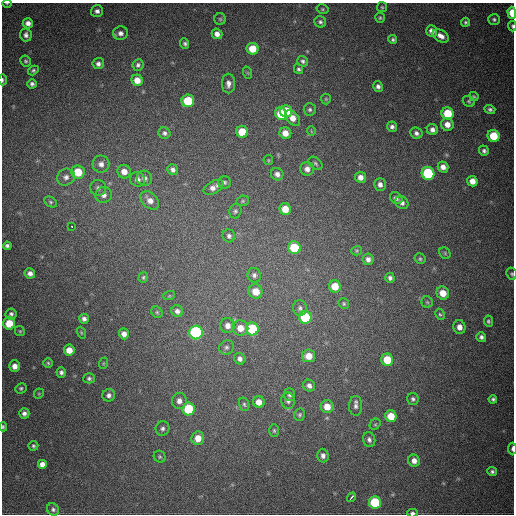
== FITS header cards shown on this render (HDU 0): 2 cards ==
NAXIS1  =                  512
NAXIS2  =                  512

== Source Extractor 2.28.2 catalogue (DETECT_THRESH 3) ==
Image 512 x 512 px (HDU 0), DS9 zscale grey, 1 PNG px = 1 image px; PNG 516 x 516 px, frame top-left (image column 1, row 512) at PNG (2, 3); each listed source drawn as its Kron ellipse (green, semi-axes under 4 px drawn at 4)
Background 750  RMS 21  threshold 64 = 3 sigma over >= 5 px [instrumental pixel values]
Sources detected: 160; all 160 listed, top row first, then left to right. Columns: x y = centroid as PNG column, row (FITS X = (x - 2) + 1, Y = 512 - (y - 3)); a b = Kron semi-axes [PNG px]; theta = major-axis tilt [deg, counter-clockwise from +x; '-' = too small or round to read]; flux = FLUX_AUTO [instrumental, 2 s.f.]
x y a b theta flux
7 3 5 3 - 1400
382 7 5 5 - 1900
322 9 6 4 -15 2000
97 11 6 5 - 4900
512 13 6 4 -88 28000
380 18 5 5 - 2200
220 19 6 5 - 2300
494 19 6 5 - 3100
320 22 6 5 - 3500
465 22 4 4 - 2600
28 23 5 5 - 7600
512 26 5 3 - 2400
432 31 6 5 - 8700
120 33 7 7 - 6700
217 34 5 5 - 8300
26 35 6 6 - 4900
441 36 9 5 -30 9000
393 40 4 4 - 2700
185 44 5 4 - 2900
253 49 6 6 - 28000
26 61 5 5 - 2500
303 61 6 5 - 3300
98 64 5 5 - 4900
138 65 6 5 - 3700
299 69 5 4 - 2800
33 70 6 4 32 2500
248 73 6 4 -72 1400
2 80 5 2 - 2100
137 80 6 5 - 17000
32 84 5 4 - 3800
228 84 10 6 90 7000
378 87 5 5 - 4600
474 96 5 3 - 2000
326 99 5 5 - 2100
188 101 6 6 - 56000
469 101 6 5 - 2400
310 109 6 6 - 3100
490 109 5 4 - 3200
286 111 6 6 - 47000
448 113 6 6 - 42000
281 114 6 5 - 38000
293 118 9 6 -49 12000
447 124 6 6 - 12000
392 127 5 5 - 4400
432 130 6 5 - 6100
311 131 5 3 - 1100
242 132 6 6 - 34000
164 133 6 5 - 4100
285 133 6 5 - 13000
416 133 6 5 - 5000
494 136 6 6 - 44000
484 151 5 5 - 3700
268 160 5 4 - 1400
315 163 8 5 -40 2900
101 164 8 8 - 8500
443 167 5 5 - 8200
307 169 7 7 - 7500
173 170 6 5 - 5300
78 172 7 7 - 38000
124 172 7 6 - 13000
428 173 6 6 - 110000
277 174 6 6 - 5800
66 177 9 8 - 6900
361 177 5 5 - 8600
144 178 7 7 - 5600
137 179 7 7 - 6600
472 181 5 5 - 12000
224 182 6 6 - 3200
380 184 6 5 - 5800
213 187 11 6 29 8100
98 188 8 7 - 5200
104 195 8 8 - 7400
396 198 7 5 -37 5100
150 200 11 7 -44 12000
243 201 6 5 - 2300
51 202 7 5 -28 2700
402 203 7 6 - 5800
285 209 6 5 - 20000
235 211 7 6 - 3100
72 226 3 2 - 2600
229 236 7 6 - 4400
7 246 4 4 - 3800
294 248 6 6 - 58000
357 251 5 4 - 1800
445 253 6 5 - 2200
368 259 6 5 - 6300
420 259 6 5 - 2300
30 273 5 5 - 6600
512 274 6 5 - 2300
254 275 7 6 - 4700
143 277 5 5 - 2400
390 278 5 4 - 4000
335 286 6 6 - 25000
256 291 7 7 - 22000
443 293 6 6 - 19000
169 296 6 4 18 1500
427 302 6 5 - 2200
344 304 5 5 - 2300
300 308 8 7 - 4100
177 311 6 5 - 5600
157 312 6 5 - 2100
11 314 5 5 - 4000
440 314 6 4 -64 2300
305 317 6 6 - 73000
84 319 5 4 - 4800
488 321 5 4 - 2700
9 323 6 6 - 28000
228 326 7 7 - 9200
459 327 7 6 - 9300
240 328 8 7 - 16000
252 329 6 6 - 82000
20 331 5 4 - 1900
196 332 7 6 - 240000
81 333 6 4 -71 1600
124 334 5 5 - 7400
481 337 5 5 - 4200
226 347 7 7 - 3800
69 350 5 5 - 16000
309 356 6 6 - 19000
240 359 6 5 - 5600
387 360 6 6 - 37000
48 363 5 4 - 2100
104 363 6 3 70 1600
15 366 6 5 - 9700
61 372 5 5 - 4000
89 378 6 5 - 3000
309 386 6 5 - 5800
21 388 6 5 - 2700
39 394 5 4 - 1500
109 395 6 6 - 4800
290 395 6 5 - 3500
413 399 6 5 - 3500
493 399 4 4 - 3000
179 401 8 7 - 8100
288 401 8 7 - 4900
259 402 6 5 - 14000
244 404 7 5 -73 2600
356 406 10 6 90 6100
327 407 6 6 - 19000
188 409 6 6 - 70000
24 413 5 5 - 5100
299 415 6 5 - 2700
391 416 6 5 - 30000
375 424 6 5 - 2100
3 427 4 3 - 2100
162 428 7 6 - 4500
274 431 6 5 - 2300
198 438 7 6 - 17000
369 440 8 6 -73 4900
33 446 5 4 - 2400
512 448 6 3 87 4300
323 456 7 5 -87 5600
160 457 6 5 - 2400
414 461 6 6 - 8600
42 464 5 5 - 9700
492 472 5 4 - 3100
352 497 5 3 - 14000
375 502 6 6 - 83000
53 509 6 5 - 3600
412 513 5 3 - 3800
At the frame edge (FLAGS 8, measured only in part): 8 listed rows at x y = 7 3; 512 13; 512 26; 2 80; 512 274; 3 427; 512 448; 412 513